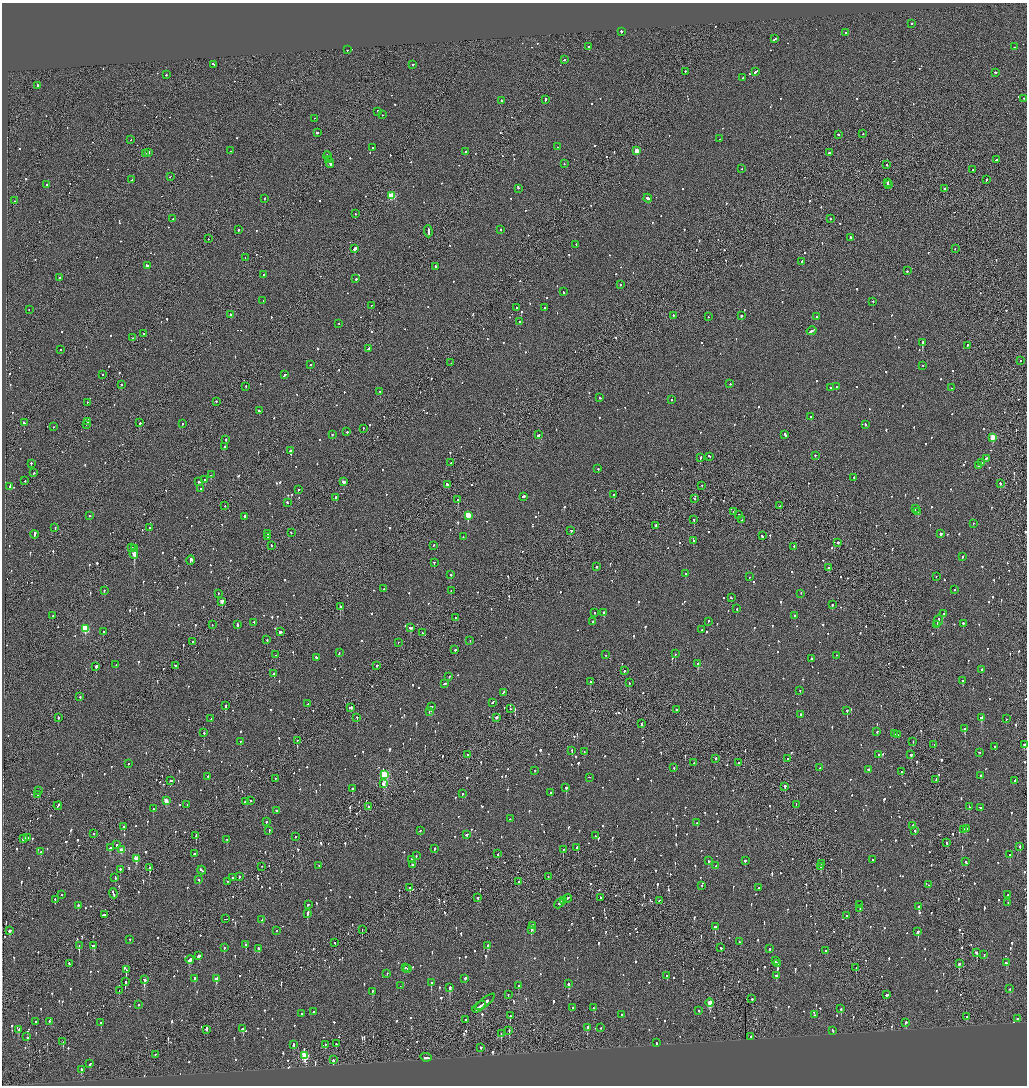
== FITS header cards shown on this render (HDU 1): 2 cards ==
NAXIS1  =                 2050
NAXIS2  =                 2167

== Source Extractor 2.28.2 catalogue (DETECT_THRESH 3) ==
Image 2050 x 2167 px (HDU 1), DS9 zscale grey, zoomed out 1/2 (1 PNG px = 2 x 2 image px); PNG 1029 x 1088 px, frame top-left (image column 2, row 2167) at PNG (2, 3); each listed source drawn as its Kron ellipse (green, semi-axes under 4 px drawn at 4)
Background -0.123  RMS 0.11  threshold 0.322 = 3 sigma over >= 5 px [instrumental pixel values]
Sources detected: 1503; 66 cannot appear on this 1/2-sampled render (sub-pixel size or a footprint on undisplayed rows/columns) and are neither listed nor drawn; of the other 1437, the 500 brightest by FLUX_AUTO listed and drawn (937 fainter detections omitted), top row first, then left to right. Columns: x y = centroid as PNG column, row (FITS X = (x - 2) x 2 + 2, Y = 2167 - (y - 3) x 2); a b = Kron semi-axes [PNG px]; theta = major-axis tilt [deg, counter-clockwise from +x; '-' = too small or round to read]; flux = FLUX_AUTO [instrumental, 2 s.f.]
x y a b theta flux
911 24 2 2 - 320
621 32 2 2 - 780
846 33 2 2 - 110
775 39 4 2 - 680
588 47 2 2 - 130
1015 47 2 1 - 130
347 50 2 2 - 180
564 60 2 2 - 130
214 65 3 2 - 760
413 65 2 1 - 720
685 72 2 2 - 130
756 72 4 2 - 260
995 73 3 2 - 230
166 75 2 2 - 240
743 78 2 2 - 180
37 86 2 2 - 280
1024 99 2 2 - 110
545 100 3 2 - 200
501 101 2 1 - 1500
378 112 3 2 - 140
382 115 2 1 - 320
314 119 2 1 - 100
317 133 2 2 - 610
863 134 2 2 - 190
838 135 3 2 - 150
719 139 2 2 - 91
131 140 2 1 - 130
558 147 2 1 - 120
372 148 2 2 - 100
230 151 2 1 - 160
637 151 3 2 - 420
466 152 2 2 - 110
148 153 2 2 - 470
829 153 2 2 - 130
146 154 2 2 - 110
328 157 5 1 - 440
329 160 3 2 - 280
997 160 3 1 - 250
330 163 5 2 - 410
564 164 2 1 - 100
887 165 2 2 - 220
742 169 2 2 - 140
973 170 2 1 - 140
170 177 2 2 - 120
132 180 2 2 - 120
986 180 2 2 - 170
887 183 2 2 - 240
47 185 2 2 - 100
888 185 3 1 - 220
518 189 2 2 - 94
944 189 2 1 - 820
391 196 3 3 - 920
265 199 2 2 - 160
648 199 4 2 - 760
15 201 2 1 - 160
356 214 2 1 - 120
173 219 2 2 - 130
831 219 2 2 - 140
239 230 2 2 - 240
501 230 2 2 - 240
428 232 6 2 -88 480
850 238 3 2 - 240
208 239 2 1 - 150
576 245 2 2 - 250
354 249 3 2 - 4100
955 249 2 2 - 99
245 258 2 1 - 140
802 262 2 2 - 190
147 266 4 2 - 29000
436 267 3 2 - 330
907 271 2 2 - 170
263 275 2 2 - 110
60 278 2 2 - 130
356 279 2 2 - 200
620 285 2 2 - 120
563 292 3 2 - 150
263 301 2 1 - 250
873 302 2 2 - 160
371 306 2 2 - 100
517 308 2 2 - 150
545 308 2 2 - 230
29 310 2 2 - 98
231 315 2 2 - 120
673 316 2 2 - 160
741 316 2 2 - 250
708 317 2 1 - 140
817 317 2 2 - 330
520 322 2 2 - 180
339 324 2 2 - 110
811 331 5 2 - 280
143 334 2 2 - 220
133 338 2 1 - 200
923 343 2 2 - 1500
967 346 2 2 - 280
369 349 4 2 - 150
60 350 2 1 - 380
1020 361 2 2 - 120
451 363 2 1 - 110
310 365 2 2 - 130
923 366 2 1 - 150
102 375 2 2 - 200
284 375 3 2 - 180
730 384 2 2 - 270
122 385 2 2 - 580
246 387 2 2 - 210
836 387 2 2 - 130
831 388 2 1 - 230
951 388 2 2 - 110
380 392 2 1 - 220
600 398 2 2 - 100
671 400 2 2 - 92
216 402 2 2 - 91
87 403 2 1 - 300
259 411 2 2 - 260
811 417 2 2 - 440
88 422 4 2 - 270
24 423 3 2 - 230
139 423 2 2 - 250
182 424 2 2 - 130
86 425 2 1 - 200
865 425 2 2 - 120
53 427 2 1 - 140
363 429 2 2 - 150
347 432 2 2 - 120
332 435 2 2 - 110
539 435 3 2 - 430
785 435 4 2 - 220
993 438 3 3 - 610
226 440 2 2 - 200
224 447 2 2 - 360
291 451 2 2 - 600
815 456 2 2 - 210
709 457 3 2 - 170
700 458 3 2 - 180
986 459 2 2 - 170
451 463 2 2 - 180
982 463 4 1 - 230
31 464 2 2 - 370
979 466 3 2 - 270
598 469 2 2 - 110
34 473 2 2 - 110
211 475 2 1 - 490
854 478 2 2 - 150
205 480 3 2 - 290
25 481 2 2 - 150
199 482 3 2 - 160
344 482 3 2 - 200
1000 484 2 2 - 250
447 485 3 2 - 250
702 486 2 1 - 93
9 487 4 2 - 770
201 489 2 2 - 190
298 490 2 2 - 130
614 495 2 2 - 130
523 497 3 2 - 930
336 498 2 2 - 160
694 499 2 2 - 620
458 500 2 2 - 740
287 503 2 2 - 120
225 506 2 1 - 110
780 506 3 2 - 130
915 509 2 2 - 200
734 512 2 2 - 330
918 512 3 2 - 390
738 515 2 2 - 190
90 516 2 2 - 100
468 516 3 3 - 570
245 517 2 2 - 630
694 520 2 2 - 170
741 520 2 2 - 120
973 524 2 2 - 150
656 526 2 2 - 320
55 528 2 2 - 100
149 528 2 2 - 110
571 531 2 2 - 120
291 533 2 2 - 100
267 534 3 2 - 320
941 534 2 2 - 260
34 535 4 2 - 1100
762 536 3 2 - 240
267 537 2 2 - 180
463 537 2 2 - 130
693 541 3 1 - 92
838 543 2 2 - 210
271 546 2 1 - 170
433 546 2 2 - 120
794 547 2 2 - 110
132 548 2 1 - 490
134 549 3 2 - 7800
134 554 5 3 - 230
962 557 2 2 - 210
190 561 5 2 - 370
434 563 2 2 - 110
597 567 2 2 - 300
828 568 2 2 - 150
685 574 2 2 - 360
451 575 2 2 - 310
749 577 2 2 - 110
936 577 2 2 - 110
383 589 2 2 - 140
954 590 2 1 - 250
104 591 2 2 - 190
451 591 2 2 - 110
218 594 2 1 - 130
801 594 2 2 - 92
731 598 3 2 - 140
222 602 3 2 - 190
832 605 2 2 - 260
341 607 3 3 - 1000
737 609 2 2 - 170
595 613 2 2 - 97
604 613 2 2 - 690
944 614 2 2 - 380
52 616 2 2 - 93
794 616 2 2 - 320
456 618 2 2 - 130
938 621 6 2 76 390
593 622 2 2 - 420
708 622 2 2 - 180
254 623 2 2 - 150
963 624 2 2 - 240
212 625 2 1 - 100
237 625 2 2 - 810
937 625 2 2 - 220
410 628 2 2 - 410
85 629 3 3 - 1200
702 630 2 2 - 230
103 632 2 2 - 160
280 632 3 2 - 490
422 633 2 2 - 170
267 640 2 2 - 100
470 641 2 1 - 91
193 642 2 2 - 140
398 643 2 1 - 95
455 650 2 2 - 210
339 653 3 2 - 160
675 654 2 1 - 120
275 655 2 2 - 110
606 655 2 2 - 180
836 656 2 1 - 140
316 658 3 2 - 310
811 659 2 2 - 230
698 664 4 2 - 370
116 665 2 2 - 260
175 666 3 2 - 940
377 666 2 2 - 130
96 667 2 2 - 660
982 670 2 2 - 160
625 671 2 2 - 660
274 674 2 2 - 190
449 677 2 2 - 200
963 681 2 2 - 380
591 682 2 2 - 210
629 683 2 2 - 320
444 684 3 2 - 220
800 691 2 2 - 98
503 693 3 2 - 160
80 697 2 2 - 140
493 703 3 2 - 170
308 704 2 2 - 170
225 706 2 2 - 310
431 707 2 2 - 580
350 708 3 2 - 490
510 709 2 2 - 110
677 710 2 2 - 290
847 711 2 2 - 440
429 712 2 2 - 140
801 715 2 2 - 150
59 718 2 2 - 310
357 718 2 1 - 510
496 718 3 2 - 180
982 718 3 2 - 720
211 719 2 2 - 95
1006 719 2 1 - 230
641 724 3 1 - 180
965 729 2 2 - 920
877 732 2 2 - 130
204 733 2 1 - 180
895 734 2 2 - 600
897 735 2 2 - 280
297 741 2 1 - 390
240 742 2 2 - 210
913 742 2 2 - 110
934 745 2 1 - 450
1024 745 4 2 - 330
994 747 2 2 - 140
572 751 2 2 - 240
584 752 2 2 - 91
979 753 2 2 - 120
467 755 2 1 - 200
878 755 2 2 - 110
911 755 3 2 - 240
716 759 2 2 - 220
788 759 2 2 - 110
694 763 2 2 - 220
739 763 2 2 - 430
128 764 2 2 - 480
674 768 2 2 - 100
820 768 2 2 - 110
868 770 3 2 - 260
535 771 2 2 - 96
902 772 3 2 - 140
385 775 4 3 - 1700
981 776 2 2 - 170
208 777 2 2 - 210
589 778 3 1 - 280
275 779 2 2 - 120
936 780 3 1 - 110
171 781 3 2 - 170
1014 781 2 2 - 150
383 784 3 2 - 290
785 787 2 2 - 640
566 788 2 2 - 660
352 789 2 2 - 210
39 791 2 1 - 96
551 793 2 2 - 96
462 794 2 2 - 250
38 795 2 2 - 230
166 801 3 2 - 300
251 801 2 2 - 270
246 802 2 2 - 240
187 805 2 2 - 110
796 805 2 1 - 92
58 806 4 2 - 230
368 807 2 1 - 120
969 807 3 2 - 120
980 808 3 2 - 180
153 809 2 2 - 350
276 811 2 2 - 150
510 819 2 2 - 330
266 822 2 2 - 94
697 823 2 2 - 170
913 826 2 2 - 92
124 827 2 2 - 180
967 829 2 2 - 270
964 830 3 2 - 210
269 831 2 2 - 190
420 831 2 1 - 170
915 831 2 2 - 240
94 834 2 1 - 140
467 835 3 2 - 180
196 836 3 1 - 260
595 836 2 2 - 91
295 837 2 2 - 100
28 838 3 2 - 170
24 839 3 2 - 370
227 840 2 2 - 93
947 843 2 2 - 140
116 845 2 2 - 120
1020 847 2 2 - 160
110 848 3 2 - 230
576 848 2 2 - 130
434 849 2 2 - 140
121 850 3 3 - 300
563 850 2 1 - 120
41 852 2 2 - 130
194 854 2 2 - 130
498 854 2 2 - 270
1010 855 2 2 - 240
416 856 2 2 - 92
136 859 3 3 - 380
411 860 2 2 - 160
873 860 2 2 - 130
709 861 3 2 - 230
745 861 2 2 - 120
966 862 3 2 - 160
821 864 2 2 - 130
413 865 2 2 - 230
319 866 2 2 - 190
716 866 2 2 - 96
261 867 2 1 - 130
821 867 2 2 - 240
150 868 3 1 - 1500
120 870 2 2 - 840
202 870 4 2 - 230
239 877 2 2 - 260
548 877 2 1 - 150
115 878 3 2 - 110
232 878 2 2 - 200
199 880 2 2 - 120
227 882 2 2 - 100
518 882 2 2 - 340
928 885 2 1 - 180
702 886 2 2 - 96
410 888 3 2 - 170
759 888 2 2 - 110
113 894 5 2 - 240
61 895 2 2 - 120
1008 895 2 2 - 120
478 898 2 2 - 200
600 898 2 2 - 120
567 899 5 2 - 350
55 900 3 2 - 110
564 901 3 1 - 220
659 901 2 1 - 100
559 903 6 2 47 480
1008 903 2 2 - 96
308 905 2 2 - 120
859 905 2 2 - 210
78 906 2 2 - 200
919 907 3 2 - 570
860 909 2 2 - 310
307 914 3 2 - 850
105 915 3 2 - 870
847 916 2 1 - 140
226 919 3 1 - 420
262 920 3 2 - 140
532 926 4 2 - 570
715 927 2 2 - 600
362 930 2 1 - 94
531 930 2 2 - 770
9 931 3 2 - 390
276 931 2 2 - 93
918 932 2 2 - 490
130 940 2 2 - 110
739 942 2 2 - 110
335 943 2 1 - 100
246 945 2 2 - 860
79 946 2 2 - 470
93 946 4 2 - 330
488 946 2 2 - 560
224 948 2 2 - 200
721 948 2 2 - 110
258 949 3 2 - 100
769 949 2 2 - 270
825 951 2 2 - 140
976 953 3 2 - 260
984 955 2 2 - 200
199 956 3 2 - 680
190 960 4 2 - 500
775 961 4 2 - 250
1006 963 2 2 - 200
69 964 3 2 - 100
778 964 2 2 - 380
959 964 2 2 - 1800
405 968 2 2 - 120
856 968 4 1 - 190
408 969 2 2 - 110
126 970 3 1 - 180
387 974 2 2 - 120
667 976 2 2 - 99
776 976 2 2 - 490
194 979 3 2 - 130
216 979 3 2 - 560
465 979 2 2 - 310
144 980 3 2 - 720
125 982 2 2 - 890
431 983 2 2 - 380
569 984 3 2 - 160
400 986 2 2 - 110
518 986 2 2 - 110
450 988 3 2 - 480
1009 989 2 2 - 110
119 991 2 1 - 130
372 992 2 2 - 130
508 995 2 2 - 130
886 995 3 2 - 480
752 999 2 2 - 100
485 1002 12 2 38 730
710 1003 4 3 - 550
138 1005 2 2 - 92
479 1007 8 1 40 470
572 1008 2 2 - 100
594 1008 3 2 - 380
841 1009 2 2 - 120
698 1011 2 2 - 92
313 1012 2 2 - 120
301 1014 2 2 - 140
621 1015 2 2 - 130
815 1015 2 2 - 240
510 1016 2 1 - 210
967 1017 3 2 - 150
1018 1019 3 2 - 170
466 1020 2 2 - 240
36 1022 2 2 - 91
49 1022 2 2 - 100
101 1023 2 2 - 300
906 1023 2 2 - 240
587 1028 3 2 - 440
601 1028 2 1 - 96
243 1029 3 2 - 200
19 1030 3 2 - 250
206 1030 2 2 - 300
509 1031 4 1 - 94
833 1031 3 2 - 110
501 1034 2 1 - 160
27 1037 3 2 - 270
751 1037 2 2 - 160
63 1042 2 1 - 100
657 1043 2 2 - 220
336 1044 3 2 - 95
293 1045 3 2 - 380
325 1045 2 2 - 95
480 1048 2 2 - 170
155 1055 2 2 - 130
305 1056 4 3 - 1100
426 1058 5 2 - 270
333 1060 2 2 - 1200
90 1064 3 2 - 140
81 1070 2 2 - 250
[937 fainter detections neither listed nor drawn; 66 sub-pixel or undisplayed-footprint detections neither listed nor drawn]